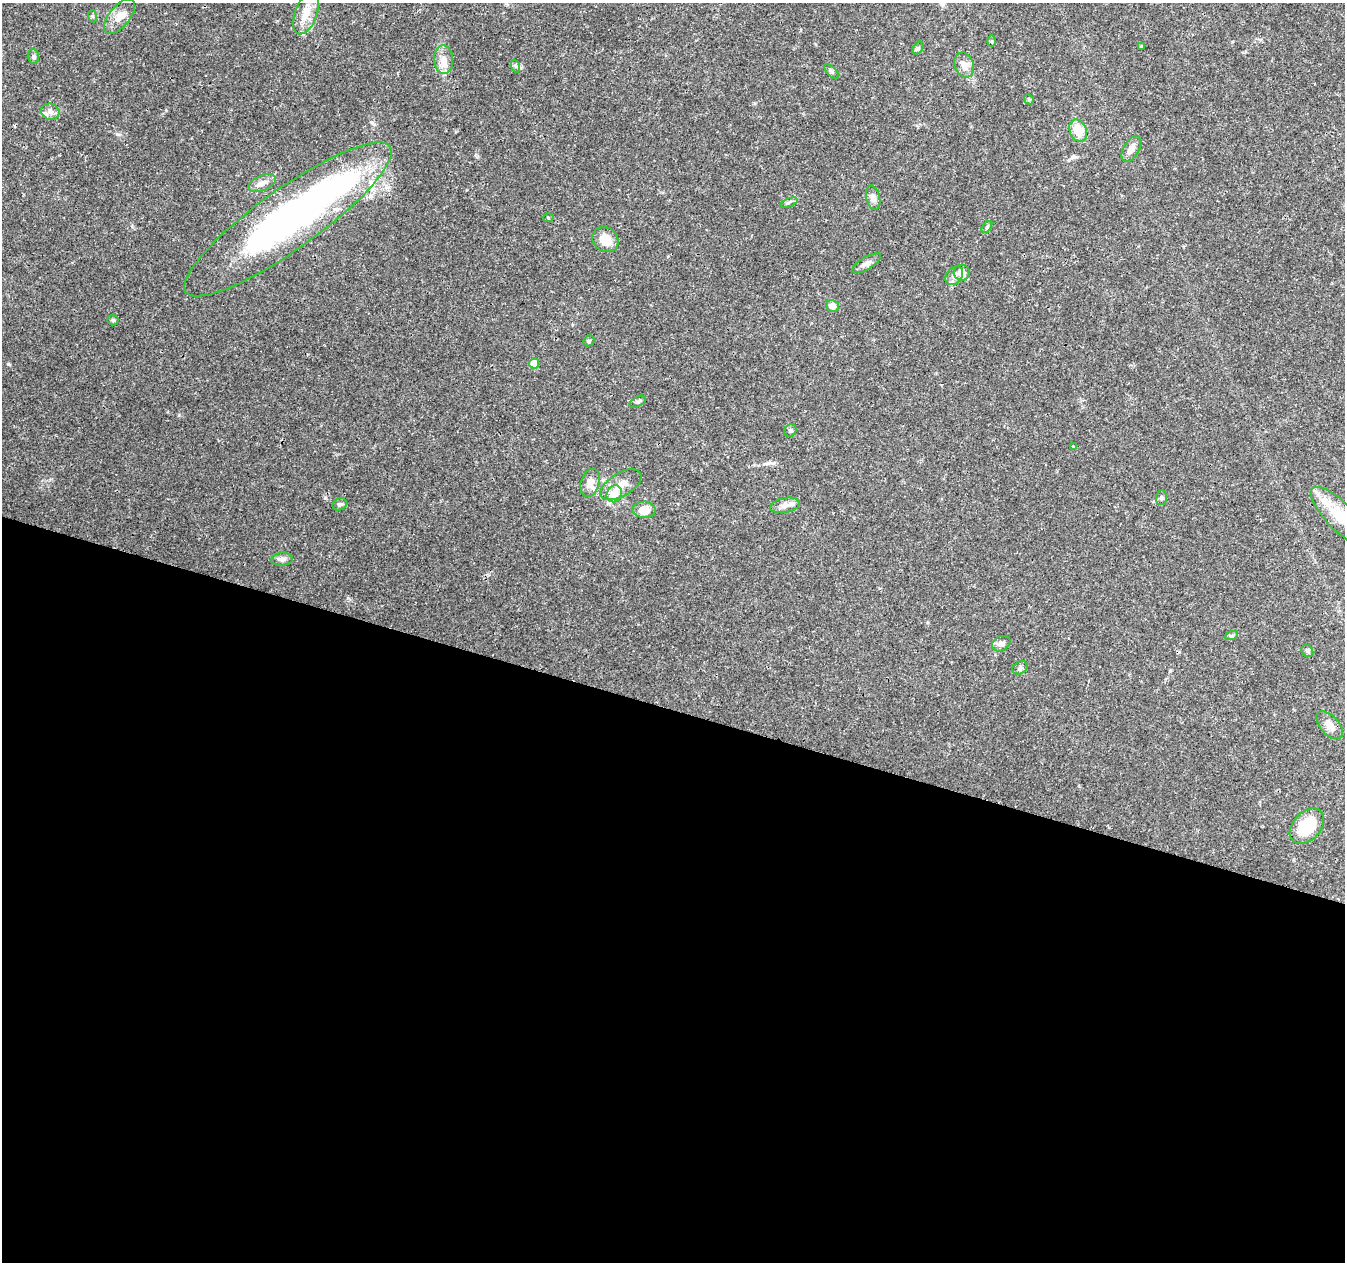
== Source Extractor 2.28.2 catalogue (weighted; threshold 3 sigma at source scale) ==
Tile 14 of 4 x 4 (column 2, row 4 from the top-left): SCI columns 1354-2696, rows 282-1541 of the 5388 x 5541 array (HDU 1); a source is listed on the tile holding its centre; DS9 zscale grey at full resolution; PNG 1347 x 1264 px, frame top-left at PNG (2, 3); each listed source drawn as its Kron ellipse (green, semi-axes under 4 px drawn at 4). Shown black and unused: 44% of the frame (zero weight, under 3 of 4 exposures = <1% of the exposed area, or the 3 px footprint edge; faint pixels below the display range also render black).
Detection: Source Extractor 2.28.2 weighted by HDU 2 'WHT'; one run over the whole footprint, this tile lists its part. Background 0.0487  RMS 0.0025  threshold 0.0113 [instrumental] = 3 sigma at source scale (4.5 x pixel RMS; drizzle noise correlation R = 1.50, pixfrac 1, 0.0396/0.0396 arcsec/px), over >= 5 px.
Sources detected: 53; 2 inside a brighter object's white glare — neither listed nor drawn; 4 inside a brighter listed object's ellipse — not listed separately; the other 47 listed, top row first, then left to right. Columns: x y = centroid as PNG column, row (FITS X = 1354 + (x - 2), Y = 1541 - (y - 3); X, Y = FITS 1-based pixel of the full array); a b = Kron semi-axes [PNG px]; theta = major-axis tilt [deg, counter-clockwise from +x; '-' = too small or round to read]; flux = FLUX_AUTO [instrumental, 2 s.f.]
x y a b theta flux
306 13 22 11 69 4.1
92 16 6 4 -71 0.35
119 16 21 10 51 2.9
992 41 5 4 - 0.28
1142 46 4 4 - 0.24
918 48 7 4 56 0.47
33 57 7 5 -89 0.52
444 60 14 9 -85 2.3
964 65 13 9 -69 2
515 66 7 4 -70 0.51
832 72 9 4 -45 0.49
1029 99 5 4 - 0.28
50 112 9 8 - 1.1
1078 131 11 8 -65 4.8
1131 149 14 7 61 1.8
262 183 14 7 24 1.8
873 198 12 6 -76 1.1
789 203 9 3 21 0.46
548 218 5 3 - 0.25
288 219 125 30 36 93
987 227 7 3 54 0.33
605 240 14 12 -36 3.4
867 263 16 6 31 1.3
962 273 8 8 - 2.1
954 276 10 7 51 1.7
832 306 6 6 - 1.7
113 320 5 5 - 0.4
589 341 6 5 - 0.35
534 363 5 5 - 5.4
638 402 9 5 29 0.63
790 431 6 5 - 0.5
1073 447 4 3 - 0.44
590 483 14 9 74 2
621 485 23 11 31 3.3
614 494 8 7 - 4.4
1161 497 7 5 89 0.5
340 504 7 6 - 0.57
785 505 15 7 12 1.6
644 510 11 8 1 3.7
1340 517 40 13 -45 8.1
282 559 11 6 5 0.97
1231 636 7 4 19 0.44
1001 644 10 7 28 1
1307 651 7 5 -45 0.51
1020 668 8 6 29 0.64
1330 725 17 9 -48 2.2
1307 826 20 14 48 12
Isophote crosses this tile's border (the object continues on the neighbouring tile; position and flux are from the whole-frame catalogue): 1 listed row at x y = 1340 517
Unlisted compact peaks at least as high as the median listed source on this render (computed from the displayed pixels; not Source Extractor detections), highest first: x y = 348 598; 179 415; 117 134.